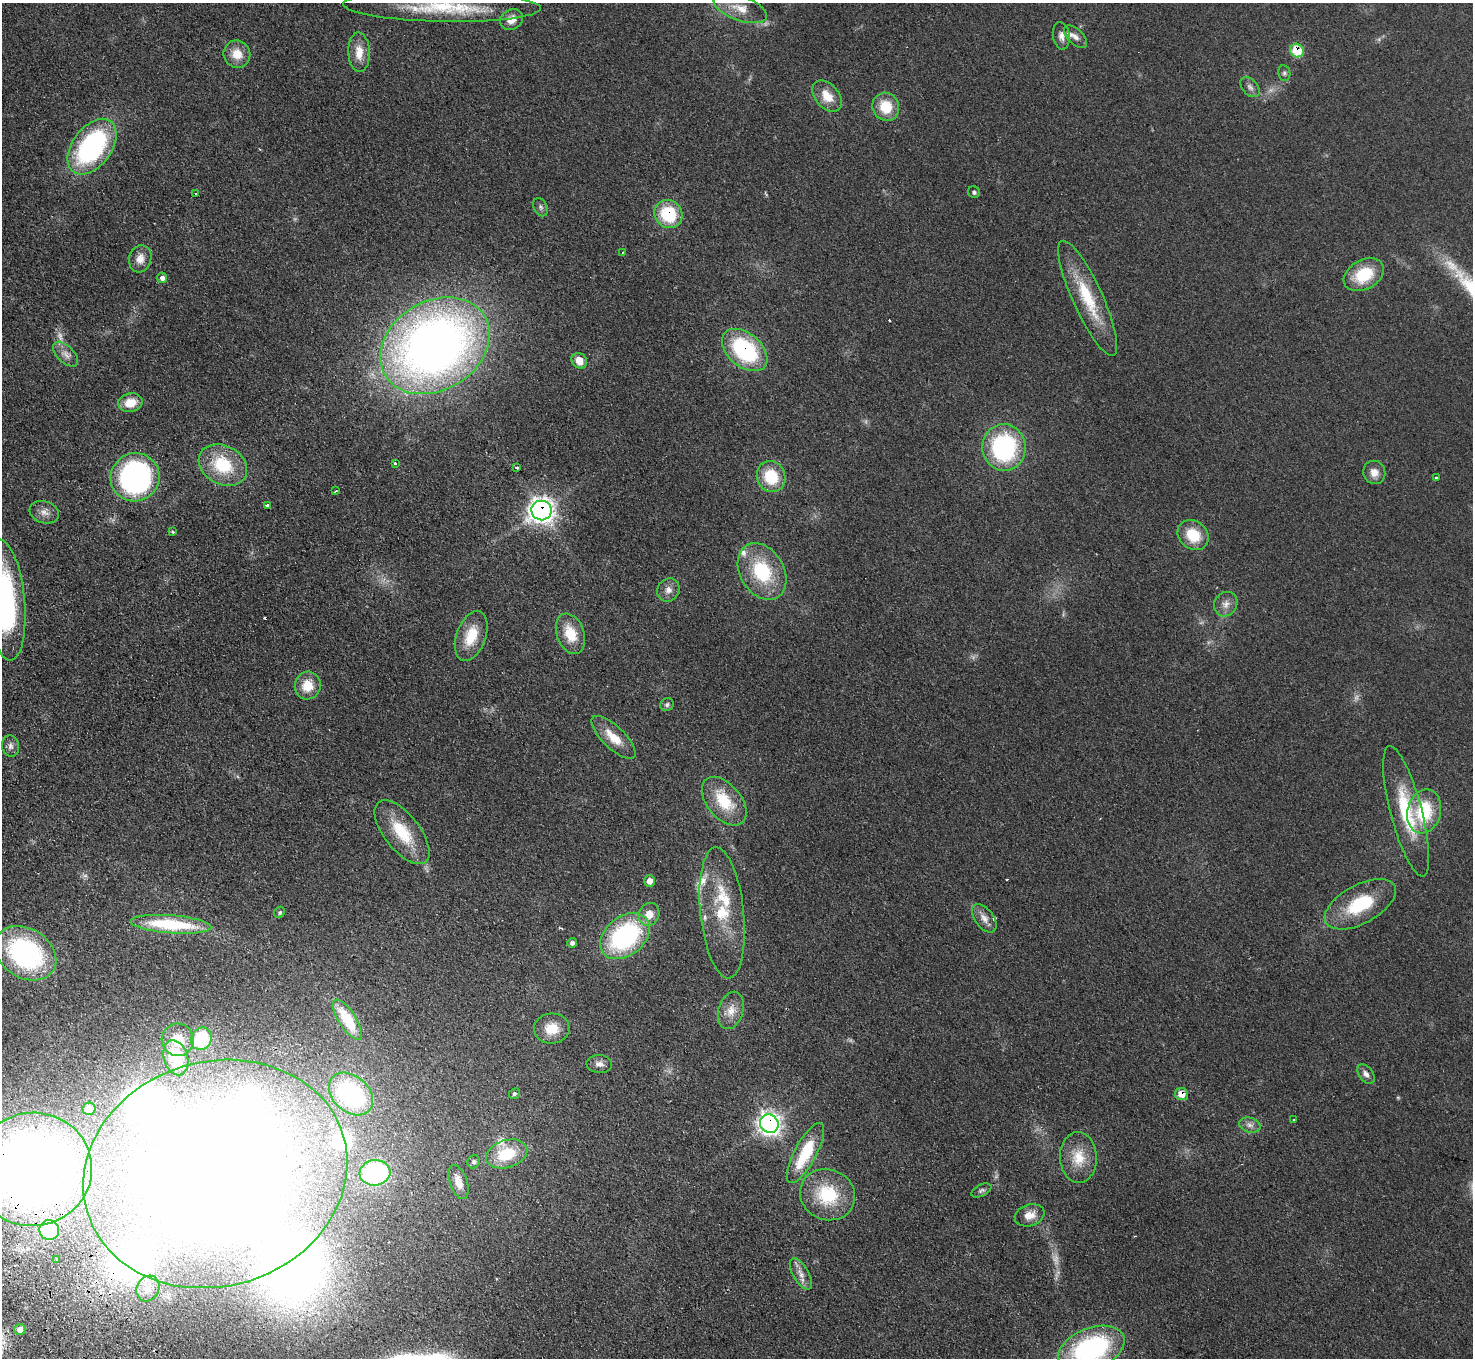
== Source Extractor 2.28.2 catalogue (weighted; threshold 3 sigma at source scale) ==
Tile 7 of 4 x 4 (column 3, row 2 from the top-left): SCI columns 2993-4463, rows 2907-4262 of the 5984 x 5950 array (HDU 1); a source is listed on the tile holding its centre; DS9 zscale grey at full resolution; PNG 1475 x 1360 px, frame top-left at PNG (2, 3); each listed source drawn as its Kron ellipse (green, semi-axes under 4 px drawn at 4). Shown black and unused: <1% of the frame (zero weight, under 2 of 3 exposures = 3% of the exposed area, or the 3 px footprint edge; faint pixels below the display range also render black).
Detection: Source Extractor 2.28.2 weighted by HDU 2 'WHT'; one run over the whole footprint, this tile lists its part. Background 0.0733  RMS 0.01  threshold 0.0457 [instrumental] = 3 sigma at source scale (4.5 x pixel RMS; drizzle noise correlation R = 1.50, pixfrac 1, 0.05/0.05 arcsec/px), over >= 5 px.
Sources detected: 122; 5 too faint to see at this stretch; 4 inside a brighter object's white glare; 4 cosmic-ray / hot-pixel residue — neither listed nor drawn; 12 inside a brighter listed object's ellipse — not listed separately; the other 97 listed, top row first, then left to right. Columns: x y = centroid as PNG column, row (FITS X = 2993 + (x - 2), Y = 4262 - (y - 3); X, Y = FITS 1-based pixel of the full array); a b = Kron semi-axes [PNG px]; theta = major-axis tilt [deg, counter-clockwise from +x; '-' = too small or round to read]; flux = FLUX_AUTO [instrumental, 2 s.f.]
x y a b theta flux
442 6 98 15 -1 67
740 8 28 12 -20 19
511 20 12 9 30 10
1061 36 14 8 -81 5.5
1076 37 14 7 -44 5
1297 51 7 6 - 36
359 52 20 11 -88 14
237 54 14 13 - 15
1284 73 8 6 -80 2.3
1250 87 12 7 -47 4.4
827 96 18 12 -49 17
886 107 14 13 - 26
92 147 31 19 53 170
974 192 6 5 - 2
195 194 3 3 - 4
540 207 9 6 -64 3
668 214 15 13 -44 50
623 252 4 2 - 0.67
140 259 14 11 74 8.9
1364 275 21 14 29 41
162 278 5 5 - 3.9
1088 298 63 15 -66 49
435 346 58 44 31 870
745 350 26 16 -41 100
65 354 15 8 -45 7.2
579 361 8 7 - 12
130 403 12 9 13 17
1004 447 23 21 -85 130
395 463 3 3 - 2.7
223 465 25 19 -28 50
517 468 3 3 - 3.5
1374 472 12 11 - 8.7
135 477 25 24 - 260
771 477 16 14 -65 35
1436 478 3 3 - 1.8
336 491 3 2 - 1.4
267 506 3 3 - 3.9
541 510 10 10 - 740
44 512 15 11 -17 7.4
173 532 3 3 - 1.3
1193 535 17 13 -40 29
762 571 30 22 -59 60
668 590 12 11 - 6.8
5 600 61 20 -84 170
1226 604 13 11 55 7.4
570 634 21 13 -70 24
471 636 26 14 70 27
308 686 14 13 - 18
667 704 7 6 - 2.5
614 737 28 11 -44 19
10 746 11 8 -79 4.4
724 801 28 17 -50 35
1406 811 67 15 -75 58
1424 811 22 16 75 51
402 832 38 17 -52 42
650 881 6 5 - 6.4
1360 904 39 19 28 56
280 912 6 5 - 1.7
722 913 66 21 -84 52
649 914 12 10 62 12
984 918 16 9 -53 7.7
171 924 40 9 -4 73
625 936 28 19 39 140
572 943 5 5 - 3.1
26 953 33 24 -32 160
731 1010 19 12 73 12
347 1020 23 8 -57 38
552 1029 17 15 3 21
201 1039 11 10 - 56
178 1040 16 16 - 21
176 1058 18 12 -74 30
599 1064 13 9 -4 5.7
1366 1074 11 7 -54 4.5
351 1094 25 18 -42 160
514 1094 6 5 - 2
1181 1094 6 6 - 14
89 1109 6 6 - 14
1293 1120 3 2 - 1
769 1124 9 9 - 500
1250 1125 11 7 -15 4.9
805 1153 34 11 62 49
507 1154 21 13 17 40
1078 1157 25 18 -89 25
474 1162 7 6 - 3.3
33 1169 59 56 10 1200
375 1173 15 12 7 140
215 1174 134 112 17 2200
458 1182 18 8 -71 13
981 1190 11 5 26 2.7
827 1195 28 25 -25 55
1030 1215 15 10 17 11
49 1230 10 10 - 84
57 1259 3 2 - 1.8
801 1274 17 7 -60 7.9
148 1288 13 11 62 7.8
20 1329 6 5 - 6.9
1091 1349 35 20 22 170
Overlapping masked pixels (flux is a lower limit): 7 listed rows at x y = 1297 51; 668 214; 745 350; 541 510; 1181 1094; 769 1124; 33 1169
Isophote crosses this tile's border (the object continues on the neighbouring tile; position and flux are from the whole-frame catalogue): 4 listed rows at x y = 442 6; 5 600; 33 1169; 1091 1349